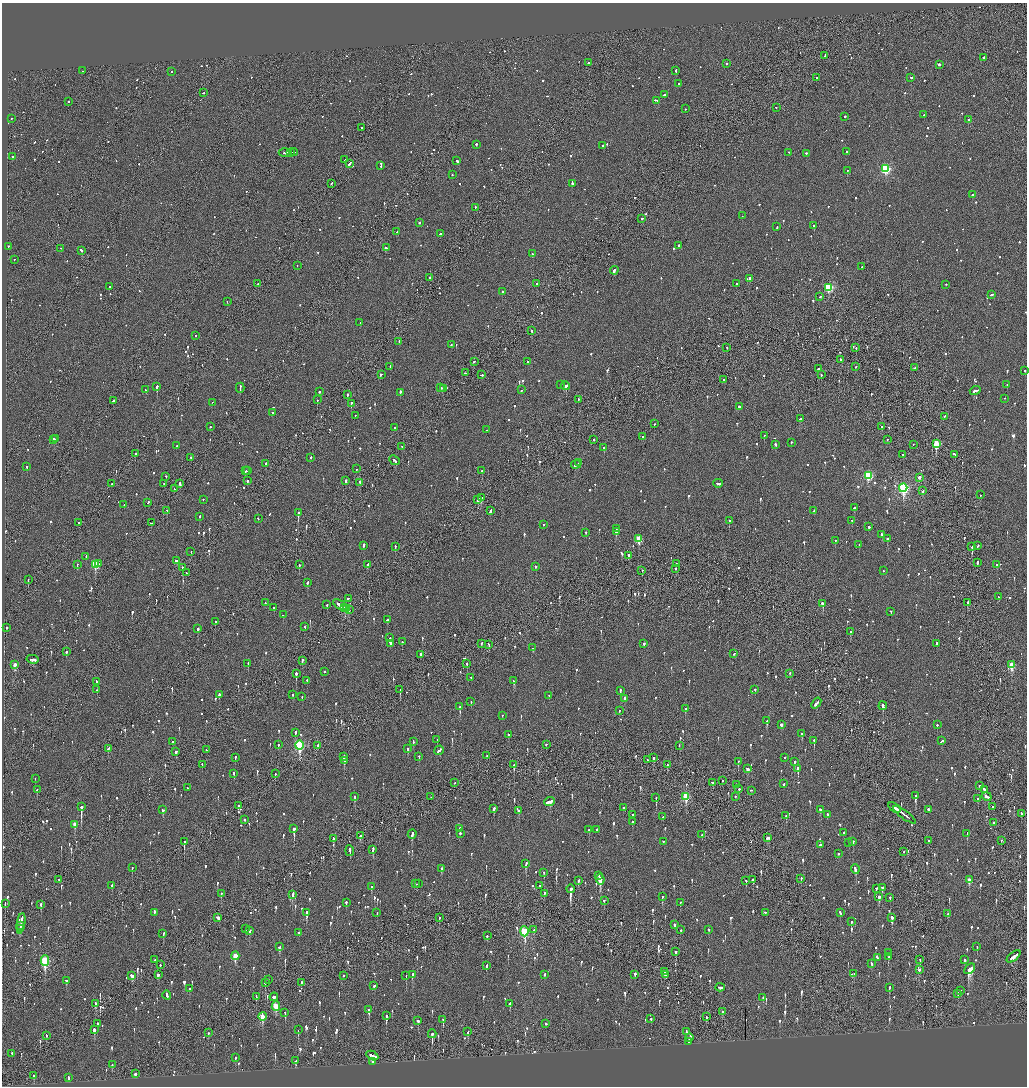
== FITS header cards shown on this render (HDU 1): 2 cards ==
NAXIS1  =                 2050
NAXIS2  =                 2168

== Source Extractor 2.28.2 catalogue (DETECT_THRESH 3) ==
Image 2050 x 2168 px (HDU 1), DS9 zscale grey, zoomed out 1/2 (1 PNG px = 2 x 2 image px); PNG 1029 x 1088 px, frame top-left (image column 2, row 2168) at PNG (2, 3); each listed source drawn as its Kron ellipse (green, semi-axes under 4 px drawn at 4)
Background -0.102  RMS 0.075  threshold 0.225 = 3 sigma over >= 5 px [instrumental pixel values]
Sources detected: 1499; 66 cannot appear on this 1/2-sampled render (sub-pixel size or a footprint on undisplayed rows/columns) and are neither listed nor drawn; of the other 1433, the 500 brightest by FLUX_AUTO listed and drawn (933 fainter detections omitted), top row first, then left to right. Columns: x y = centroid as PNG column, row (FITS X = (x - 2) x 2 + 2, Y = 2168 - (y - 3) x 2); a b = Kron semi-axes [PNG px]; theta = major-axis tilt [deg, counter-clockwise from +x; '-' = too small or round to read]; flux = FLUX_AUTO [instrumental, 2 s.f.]
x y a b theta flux
825 56 3 2 - 130
983 58 2 2 - 160
588 63 2 2 - 430
726 64 2 2 - 230
939 65 2 2 - 270
83 71 2 1 - 63
676 71 4 2 - 130
171 72 2 2 - 60
816 78 2 2 - 80
911 78 2 2 - 95
679 84 2 2 - 130
203 93 2 1 - 71
664 95 3 2 - 180
656 101 3 2 - 150
68 102 2 2 - 110
776 108 2 2 - 63
685 109 2 2 - 70
924 115 2 2 - 61
845 117 2 2 - 150
12 119 2 2 - 110
968 120 2 2 - 67
361 128 2 2 - 250
476 145 2 2 - 220
602 146 2 2 - 99
293 152 4 1 - 190
847 152 2 2 - 120
285 153 6 2 4 270
291 153 3 1 - 150
789 153 2 2 - 85
806 154 2 2 - 110
12 157 2 2 - 240
345 160 3 2 - 140
457 161 3 2 - 250
349 164 4 2 - 160
381 166 2 2 - 60
885 169 3 3 - 1700
847 171 2 2 - 210
452 175 2 2 - 76
331 184 3 1 - 82
572 184 3 2 - 390
972 195 2 2 - 170
475 208 2 1 - 73
742 216 2 2 - 59
642 219 2 2 - 160
419 223 2 2 - 240
814 226 2 2 - 360
777 227 2 2 - 92
397 232 2 2 - 100
440 234 2 1 - 89
679 246 2 2 - 99
8 247 2 2 - 62
386 248 4 2 - 140
61 249 2 1 - 57
81 251 3 2 - 180
533 254 2 2 - 220
14 260 2 2 - 87
297 266 2 1 - 73
862 267 2 2 - 63
614 271 4 2 - 170
430 278 2 1 - 110
749 279 2 2 - 190
258 284 3 1 - 120
536 284 2 2 - 370
737 284 2 2 - 270
946 285 2 2 - 64
109 287 2 2 - 100
829 288 3 3 - 1200
502 292 2 2 - 270
991 295 2 1 - 360
820 297 2 2 - 69
227 302 2 2 - 62
360 323 2 1 - 80
531 331 2 2 - 280
196 336 2 2 - 58
399 342 2 1 - 62
451 345 2 2 - 64
727 348 2 2 - 58
856 348 2 1 - 65
841 360 2 2 - 110
474 362 3 2 - 72
528 362 2 2 - 100
390 367 2 2 - 69
856 367 2 1 - 62
914 368 2 2 - 100
818 369 2 2 - 100
1025 371 2 2 - 60
465 373 2 2 - 110
381 375 3 2 - 210
481 375 2 2 - 130
821 375 2 2 - 65
724 380 2 2 - 67
560 385 2 2 - 120
1007 385 2 2 - 92
566 386 5 2 - 410
157 387 2 2 - 650
240 388 5 2 - 150
441 388 2 2 - 89
443 389 3 2 - 110
145 390 3 2 - 140
521 390 3 2 - 270
975 391 5 2 - 180
319 392 2 2 - 95
400 393 3 2 - 140
348 395 3 1 - 120
1004 399 2 2 - 220
317 400 2 2 - 140
579 400 2 2 - 60
113 401 3 2 - 110
212 403 2 1 - 65
351 404 2 2 - 350
739 407 2 2 - 330
273 413 2 2 - 66
355 416 2 2 - 72
944 417 2 2 - 130
800 419 3 2 - 79
654 424 2 2 - 96
210 427 2 2 - 110
882 427 2 2 - 200
395 428 2 2 - 110
486 430 2 2 - 180
764 436 2 2 - 120
643 437 2 2 - 83
56 439 3 1 - 85
53 440 4 2 - 88
594 440 2 2 - 78
887 440 2 2 - 68
791 443 2 2 - 65
936 444 4 3 - 570
775 445 3 2 - 110
913 445 2 1 - 69
177 446 2 2 - 64
402 447 2 1 - 100
604 448 2 2 - 100
135 454 2 2 - 100
903 455 2 1 - 84
954 455 4 2 - 110
191 458 2 2 - 90
311 458 2 2 - 130
395 461 5 2 - 240
579 463 2 1 - 65
266 464 3 2 - 120
576 465 5 2 - 190
27 467 2 2 - 120
356 469 2 2 - 84
245 471 2 1 - 74
247 471 3 2 - 100
482 471 2 2 - 76
868 476 3 3 - 1200
166 477 2 2 - 140
919 478 3 2 - 140
247 481 2 2 - 150
346 481 2 2 - 390
360 483 4 1 - 170
112 484 2 1 - 64
164 484 2 2 - 89
180 484 3 2 - 120
718 484 4 2 - 210
903 488 4 3 - 2800
174 489 3 2 - 80
923 491 3 2 - 78
981 495 2 2 - 59
481 498 4 2 - 300
203 500 2 2 - 72
478 500 3 2 - 210
148 503 3 2 - 97
124 505 2 2 - 330
854 508 2 2 - 220
167 511 2 1 - 69
491 511 4 2 - 170
814 511 3 2 - 150
298 513 2 2 - 490
200 517 2 2 - 130
258 519 2 2 - 120
729 521 2 2 - 130
852 521 2 2 - 71
79 523 2 2 - 77
151 523 2 1 - 170
543 525 2 2 - 59
869 527 2 2 - 200
616 529 2 2 - 57
616 532 3 2 - 270
586 533 2 2 - 83
882 535 3 2 - 130
639 539 3 3 - 550
887 539 2 2 - 130
835 541 2 2 - 200
859 545 2 2 - 110
364 546 3 2 - 140
978 546 3 2 - 86
395 547 2 2 - 64
972 547 2 2 - 150
191 552 2 2 - 71
629 556 4 2 - 150
86 557 2 2 - 110
176 561 3 2 - 110
977 563 2 2 - 190
98 564 2 2 - 110
676 564 2 1 - 120
77 565 2 2 - 120
95 565 4 3 - 560
299 565 2 2 - 90
368 565 3 2 - 66
996 565 2 2 - 210
536 567 2 2 - 61
183 568 2 2 - 190
675 569 2 1 - 62
642 571 2 2 - 68
883 571 2 2 - 66
186 573 3 1 - 70
28 580 2 1 - 69
307 583 3 2 - 100
998 597 2 2 - 65
348 599 3 2 - 100
265 603 2 2 - 73
968 603 4 2 - 86
822 604 3 2 - 300
327 605 2 2 - 92
340 605 8 2 -32 300
274 608 2 2 - 77
345 608 3 2 - 170
347 609 3 2 - 80
349 610 2 2 - 70
891 612 2 2 - 61
283 615 2 2 - 89
387 620 3 2 - 59
215 622 2 2 - 64
305 627 3 2 - 90
6 628 2 1 - 390
198 629 2 2 - 220
851 632 3 2 - 70
390 638 2 2 - 100
402 642 2 2 - 76
390 644 3 2 - 420
482 644 2 1 - 140
644 644 2 2 - 120
937 644 2 2 - 95
489 645 3 2 - 100
533 648 2 2 - 74
66 652 2 2 - 210
734 654 2 2 - 60
420 655 3 2 - 110
33 660 6 2 -12 530
302 661 3 2 - 120
248 664 3 2 - 100
467 664 2 2 - 85
15 665 4 2 - 200
1012 665 4 3 - 450
324 672 2 2 - 74
296 674 3 2 - 430
790 674 2 2 - 60
471 678 2 2 - 64
307 681 2 2 - 59
514 681 3 2 - 140
97 682 3 2 - 82
97 690 2 2 - 72
400 690 2 1 - 61
755 690 2 2 - 67
620 691 3 2 - 110
219 695 2 2 - 420
292 695 2 2 - 97
549 696 2 2 - 65
302 697 3 2 - 64
625 699 3 2 - 87
471 702 2 2 - 230
816 704 6 2 50 200
883 706 4 2 - 420
460 707 3 2 - 110
685 709 2 2 - 120
619 711 2 2 - 64
502 716 2 2 - 58
767 721 3 2 - 330
781 725 3 2 - 71
937 725 2 2 - 180
295 733 3 2 - 120
802 734 4 2 - 78
508 735 3 2 - 82
437 740 2 2 - 68
814 741 2 2 - 360
941 741 4 2 - 210
173 742 2 2 - 670
413 742 3 2 - 85
278 745 2 2 - 57
299 745 4 3 - 1700
546 745 2 2 - 63
318 746 3 1 - 99
679 746 2 1 - 61
108 749 3 2 - 69
408 749 3 2 - 190
206 750 2 2 - 58
439 751 5 2 - 340
176 752 2 2 - 760
487 756 2 2 - 110
344 757 3 2 - 200
419 757 2 2 - 60
235 758 3 2 - 120
654 758 3 2 - 150
784 758 2 2 - 87
647 760 2 1 - 110
344 761 3 2 - 130
738 762 3 2 - 140
794 762 2 2 - 270
202 765 2 2 - 85
514 765 4 2 - 120
667 765 3 1 - 170
747 769 3 2 - 99
798 769 3 2 - 420
234 774 3 2 - 79
275 774 2 2 - 85
35 779 2 2 - 62
722 781 2 2 - 66
455 783 2 1 - 90
712 783 2 2 - 110
784 784 2 2 - 71
736 785 3 2 - 86
979 786 2 2 - 160
187 788 2 1 - 61
739 789 2 2 - 330
37 790 2 2 - 75
984 790 4 2 - 170
751 791 3 2 - 82
915 796 3 2 - 210
355 797 3 2 - 250
431 797 2 2 - 58
686 797 4 3 - 730
735 797 2 2 - 98
987 797 5 2 - 310
656 798 2 1 - 160
978 799 2 2 - 110
550 802 6 3 22 310
238 806 4 2 - 88
81 807 3 2 - 3000
993 807 2 2 - 70
624 808 2 2 - 120
894 808 7 2 -35 460
494 809 4 2 - 200
163 810 2 2 - 130
820 810 3 2 - 100
928 810 2 2 - 700
519 811 3 2 - 120
1021 814 3 2 - 76
632 815 2 2 - 69
827 815 2 2 - 280
905 815 13 1 -36 590
786 816 2 2 - 180
663 817 2 2 - 93
245 820 2 2 - 57
633 822 3 2 - 61
994 823 2 2 - 250
75 825 3 2 - 190
460 828 2 2 - 89
294 829 3 2 - 1700
589 830 2 2 - 140
596 830 3 2 - 160
844 833 2 2 - 100
460 834 2 2 - 78
967 834 3 2 - 95
412 835 5 2 - 160
702 835 2 2 - 61
361 836 4 3 - 140
768 838 3 2 - 110
334 839 3 2 - 61
929 841 2 2 - 80
1001 841 2 1 - 69
184 842 3 2 - 490
664 842 2 2 - 65
853 842 3 2 - 85
849 843 3 2 - 75
820 845 3 2 - 520
373 850 4 2 - 210
350 851 5 2 - 170
904 852 2 1 - 66
838 854 2 2 - 82
526 864 4 2 - 150
132 868 2 2 - 59
442 869 2 2 - 110
855 870 5 2 - 230
544 873 2 2 - 74
599 876 3 2 - 180
801 879 2 2 - 60
59 880 2 1 - 64
600 880 5 2 - 730
753 880 3 2 - 77
969 880 4 2 - 170
578 881 3 2 - 120
746 881 3 2 - 60
416 884 3 2 - 160
418 884 2 2 - 64
112 886 3 2 - 110
540 886 2 1 - 66
371 887 4 2 - 86
882 888 4 2 - 86
570 889 4 2 - 1700
876 889 3 2 - 62
221 894 3 1 - 87
544 894 3 2 - 76
292 895 3 2 - 330
662 897 2 2 - 250
879 897 3 2 - 190
890 898 3 2 - 61
604 901 2 2 - 110
346 903 3 2 - 93
680 903 3 2 - 62
5 904 3 2 - 72
41 905 3 2 - 110
154 913 4 2 - 150
306 913 4 2 - 330
377 913 2 2 - 66
765 913 3 2 - 84
840 913 3 2 - 93
948 914 2 2 - 64
218 918 3 2 - 200
439 918 3 2 - 59
892 918 3 2 - 200
851 922 3 2 - 130
21 924 10 2 81 620
675 925 3 2 - 110
20 926 2 1 - 120
20 929 3 2 - 130
246 929 2 2 - 90
534 930 3 2 - 72
681 930 2 2 - 70
709 930 2 2 - 80
249 931 3 2 - 130
524 932 5 3 - 1100
299 933 2 2 - 58
163 934 3 2 - 170
487 936 2 2 - 60
279 947 3 2 - 94
977 947 2 2 - 62
676 952 3 2 - 230
888 953 2 2 - 88
235 956 4 3 - 340
888 957 2 2 - 92
1014 957 8 2 39 370
877 958 4 2 - 220
155 960 2 1 - 67
920 960 3 1 - 71
965 960 2 2 - 95
45 961 5 3 - 1200
871 964 3 2 - 59
160 965 2 1 - 490
487 966 4 2 - 66
970 969 6 4 45 940
919 970 3 2 - 63
664 972 2 2 - 65
854 974 2 2 - 59
158 975 3 3 - 82
412 975 3 2 - 260
544 975 2 2 - 140
635 975 2 2 - 470
666 975 2 2 - 64
132 976 3 3 - 190
343 976 2 2 - 81
406 976 2 2 - 120
268 980 2 1 - 110
66 981 3 2 - 59
265 983 2 1 - 170
301 983 3 1 - 95
374 986 3 2 - 60
720 988 4 2 - 150
889 988 4 2 - 77
189 989 2 2 - 190
961 991 2 2 - 66
958 994 3 2 - 84
167 995 4 2 - 150
256 997 3 1 - 61
274 997 4 3 - 120
763 998 2 2 - 80
96 1004 4 3 - 130
510 1004 3 2 - 130
276 1007 4 3 - 380
369 1010 3 2 - 410
722 1012 2 2 - 64
285 1013 2 1 - 120
386 1016 3 2 - 310
262 1017 4 3 - 310
707 1017 3 1 - 150
651 1019 2 2 - 82
443 1020 4 2 - 150
418 1021 3 2 - 100
97 1024 3 2 - 110
546 1024 2 2 - 150
94 1030 3 2 - 270
298 1030 3 1 - 140
468 1032 3 2 - 71
686 1032 2 2 - 93
208 1033 3 1 - 79
432 1034 4 2 - 280
46 1036 2 2 - 70
689 1038 4 2 - 300
689 1042 3 2 - 200
12 1054 2 2 - 58
372 1056 6 2 -29 430
235 1058 3 2 - 67
296 1061 3 2 - 99
372 1062 3 2 - 140
112 1065 2 2 - 76
135 1074 3 2 - 110
34 1076 3 2 - 86
69 1078 3 2 - 99
At the frame edge (FLAGS 8, measured only in part): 1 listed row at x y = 1025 371
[933 fainter detections neither listed nor drawn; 66 sub-pixel or undisplayed-footprint detections neither listed nor drawn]